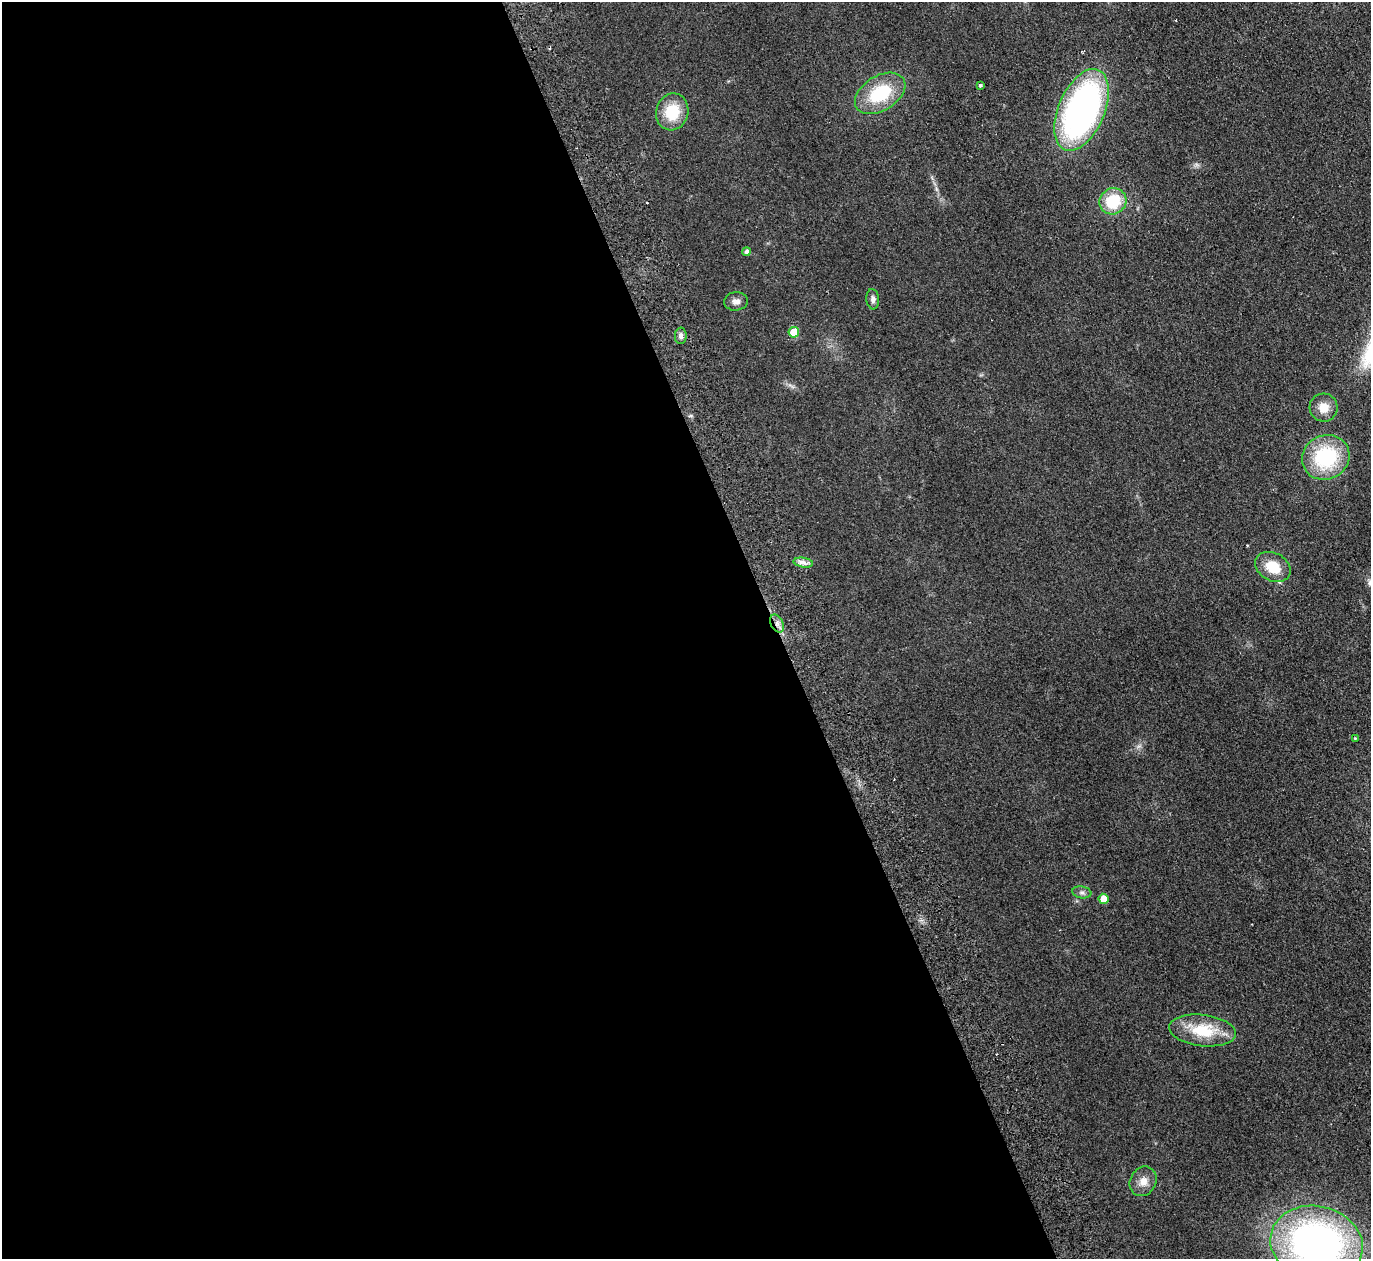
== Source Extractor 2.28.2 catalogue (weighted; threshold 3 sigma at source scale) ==
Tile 9 of 4 x 4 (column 1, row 3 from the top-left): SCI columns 55-1423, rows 1562-2818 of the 5585 x 5508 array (HDU 1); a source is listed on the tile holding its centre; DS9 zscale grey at full resolution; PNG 1373 x 1261 px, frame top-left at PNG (2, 2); each listed source drawn as its Kron ellipse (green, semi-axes under 4 px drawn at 4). Shown black and unused: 57% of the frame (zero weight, under 2 of 3 exposures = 3% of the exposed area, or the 3 px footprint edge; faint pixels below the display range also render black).
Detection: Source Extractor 2.28.2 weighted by HDU 2 'WHT'; one run over the whole footprint, this tile lists its part. Background 0.0914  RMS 0.01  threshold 0.0452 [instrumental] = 3 sigma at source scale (4.5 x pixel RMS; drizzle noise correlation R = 1.50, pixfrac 1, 0.05/0.05 arcsec/px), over >= 5 px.
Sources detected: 24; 3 cosmic-ray / hot-pixel residue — neither listed nor drawn; the other 21 listed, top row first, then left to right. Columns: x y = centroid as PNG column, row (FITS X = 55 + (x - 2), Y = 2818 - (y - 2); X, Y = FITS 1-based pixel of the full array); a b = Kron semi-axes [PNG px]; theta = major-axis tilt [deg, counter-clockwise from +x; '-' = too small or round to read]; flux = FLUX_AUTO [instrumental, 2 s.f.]
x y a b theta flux
980 85 3 3 - 8.5
880 93 27 17 32 51
1082 110 43 23 67 320
672 112 18 16 73 33
1113 201 14 13 - 36
746 252 4 4 - 2.6
873 299 10 6 -84 3.6
736 301 12 9 4 5
794 332 5 5 - 17
681 336 8 6 88 3.3
1324 408 14 14 - 13
1326 457 24 22 26 80
803 563 10 5 -9 4.2
1273 567 18 14 -28 25
777 623 9 6 -63 4.7
1355 738 3 2 - 0.94
1082 892 9 6 -10 3.1
1104 899 5 5 - 13
1203 1030 33 15 -7 41
1143 1181 15 13 59 9.8
1317 1243 46 37 -13 430
Overlapping masked pixels (flux is a lower limit): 1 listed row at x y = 777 623
Isophote crosses this tile's border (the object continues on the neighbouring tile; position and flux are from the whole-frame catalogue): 1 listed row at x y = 1317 1243